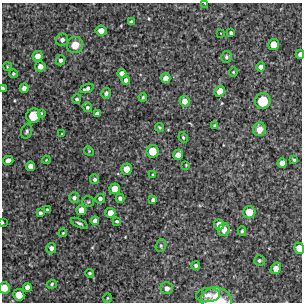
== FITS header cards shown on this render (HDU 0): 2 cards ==
NAXIS1  =                  300 / Width of image
NAXIS2  =                  300 / Height of image

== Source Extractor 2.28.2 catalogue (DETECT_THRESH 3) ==
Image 300 x 300 px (HDU 0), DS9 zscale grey, 1 PNG px = 1 image px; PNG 304 x 304 px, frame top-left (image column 1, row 300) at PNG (2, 3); each listed source drawn as its Kron ellipse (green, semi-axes under 4 px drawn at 4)
Background 3470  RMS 200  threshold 605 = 3 sigma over >= 5 px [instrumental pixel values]
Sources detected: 85; all 85 listed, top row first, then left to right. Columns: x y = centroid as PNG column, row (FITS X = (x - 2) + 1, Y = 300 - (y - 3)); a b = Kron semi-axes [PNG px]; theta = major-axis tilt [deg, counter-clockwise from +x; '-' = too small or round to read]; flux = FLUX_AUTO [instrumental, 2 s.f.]
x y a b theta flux
205 3 4 2 - 8000
131 22 4 4 - 35000
101 31 5 5 - 110000
221 33 3 2 - 8800
231 33 4 3 - 27000
62 40 6 6 - 48000
75 45 8 8 - 180000
273 45 5 5 - 160000
300 54 4 3 - 55000
38 56 5 5 - 90000
226 57 6 5 - 28000
60 60 5 4 - 39000
7 66 4 3 - 10000
40 66 5 5 - 90000
261 67 4 4 - 72000
233 72 4 4 - 15000
122 73 4 4 - 58000
13 74 4 4 - 20000
166 78 5 4 - 96000
126 80 4 4 - 45000
3 88 4 3 - 33000
24 88 4 4 - 58000
87 88 7 4 21 40000
220 91 6 4 55 130000
106 93 5 5 - 35000
143 97 4 3 - 17000
77 99 4 4 - 26000
184 101 5 5 - 100000
263 101 8 7 - 410000
87 107 5 4 - 26000
41 113 3 3 - 15000
97 114 4 4 - 46000
33 116 7 7 - 350000
215 125 3 3 - 18000
159 127 4 3 - 18000
259 129 7 6 - 110000
27 131 8 5 72 28000
62 134 3 3 - 15000
183 137 5 3 - 19000
89 151 5 4 - 14000
152 151 6 6 - 230000
178 155 5 5 - 93000
8 160 5 4 - 56000
46 160 4 3 - 10000
294 160 4 3 - 20000
282 163 5 4 - 87000
186 165 3 2 - 11000
31 166 5 4 - 96000
126 169 5 5 - 120000
153 174 3 2 - 10000
95 179 5 4 - 30000
115 189 5 5 - 170000
74 198 5 5 - 38000
120 198 4 4 - 42000
100 199 5 4 - 44000
153 200 4 4 - 43000
88 202 6 5 - 22000
47 210 4 3 - 20000
81 210 5 5 - 120000
249 212 6 6 - 200000
40 213 4 3 - 28000
110 213 5 5 - 120000
95 221 4 4 - 63000
117 221 3 3 - 26000
2 222 3 2 - 15000
79 223 9 4 -25 30000
219 224 5 5 - 110000
224 230 6 5 - 120000
242 231 5 3 - 20000
63 233 4 3 - 13000
161 246 6 5 - 21000
51 248 5 5 - 53000
299 248 6 4 -70 170000
259 260 5 5 - 24000
196 265 4 4 - 28000
276 268 6 4 57 110000
90 273 4 4 - 22000
52 284 5 4 - 20000
27 287 4 4 - 75000
4 288 6 5 - 180000
167 288 6 6 - 72000
19 295 6 5 - 180000
208 295 12 7 4 78000
107 298 5 3 - 11000
217 300 15 12 -8 410000
At the frame edge (FLAGS 8, measured only in part): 7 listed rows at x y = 205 3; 300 54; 3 88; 2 222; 299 248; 4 288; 217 300